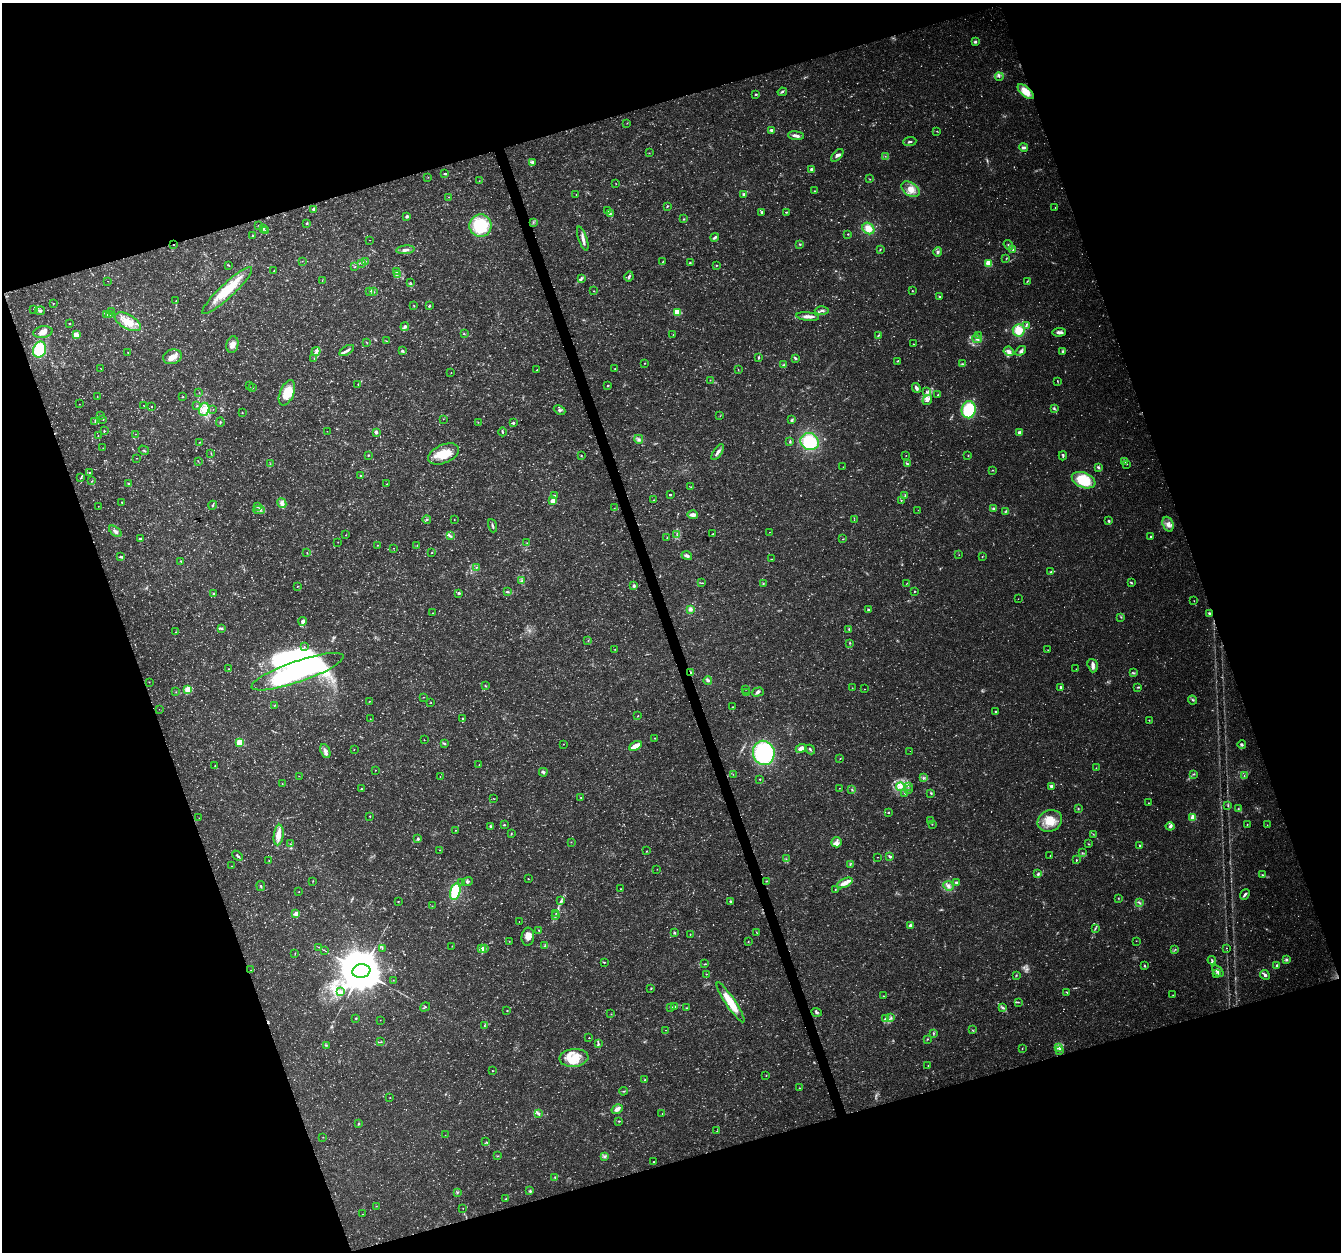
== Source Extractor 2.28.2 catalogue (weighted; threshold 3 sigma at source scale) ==
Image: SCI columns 5-5360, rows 119-5116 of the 5362 x 5182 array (HDU 1 of 3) = the unmasked area's bounding box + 8 px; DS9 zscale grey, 4 x 4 block average (1 PNG px = mean of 4 x 4 image px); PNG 1343 x 1254 px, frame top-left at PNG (2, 3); each listed source drawn as its Kron ellipse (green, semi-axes under 4 px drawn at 4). Shown black and unused: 38% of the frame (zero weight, under 3 of 4 exposures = <1% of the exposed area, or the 3 px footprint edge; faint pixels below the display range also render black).
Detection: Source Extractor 2.28.2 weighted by HDU 2 'WHT'. Background 0.0314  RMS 0.0037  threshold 0.0167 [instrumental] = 3 sigma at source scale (4.5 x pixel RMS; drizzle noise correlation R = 1.50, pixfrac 1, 0.0396/0.0396 arcsec/px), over >= 5 px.
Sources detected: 1000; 136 too faint to see at this stretch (4 x 4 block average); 1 inside a brighter object's white glare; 11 cosmic-ray / hot-pixel residue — neither listed nor drawn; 12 coinciding with a brighter row at this scale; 38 inside a brighter listed object's ellipse — not listed separately; of the other 802, all 500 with FLUX_AUTO >= 0.643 (the completeness limit of this list) listed and drawn (302 fainter detections not listed), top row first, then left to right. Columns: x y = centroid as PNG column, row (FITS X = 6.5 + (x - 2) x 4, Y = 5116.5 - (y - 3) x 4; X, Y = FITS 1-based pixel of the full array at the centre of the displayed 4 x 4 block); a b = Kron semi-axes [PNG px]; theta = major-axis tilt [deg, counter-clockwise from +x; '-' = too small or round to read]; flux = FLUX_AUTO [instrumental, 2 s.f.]
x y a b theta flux
975 42 3 3 - 4.3
999 77 4 2 - 3.1
782 92 4 2 - 2.9
1026 92 10 5 -43 35
756 95 3 2 - 2
627 123 2 2 - 0.77
771 130 3 2 - 7.7
937 131 2 2 - 0.81
796 136 8 3 -6 10
910 142 6 2 5 3.5
1023 147 4 2 - 6.6
649 153 2 2 - 0.82
837 155 8 3 47 6.4
885 156 2 2 - 0.74
533 163 3 3 - 8.4
811 169 4 3 - 4
445 174 3 2 - 2.7
428 177 2 2 - 0.64
870 179 3 2 - 1.1
479 181 2 2 - 0.76
616 184 2 2 - 0.78
910 189 10 6 -37 23
814 191 2 2 - 1.2
576 195 2 2 - 0.79
744 195 2 2 - 27
449 197 2 2 - 1.5
667 206 2 2 - 2.8
1055 207 2 2 - 0.83
313 209 3 3 - 3
608 211 2 2 - 0.78
761 212 3 2 - 3
786 212 3 2 - 1.9
610 213 2 2 - 1.5
407 216 3 3 - 4.8
684 219 2 2 - 1.6
533 222 2 2 - 1.1
307 223 2 2 - 2.5
259 225 2 2 - 1.4
480 226 11 11 - 140
868 228 6 5 - 24
263 229 2 2 - 2.6
265 230 2 2 - 0.68
848 234 2 2 - 1.5
253 236 2 2 - 1.8
715 237 4 2 - 5.6
583 239 12 3 -72 11
370 240 2 2 - 0.73
800 244 2 2 - 2.4
173 245 2 2 - 1.2
1008 245 5 2 - 3.2
880 249 3 2 - 1.7
405 250 9 3 4 7.9
1013 250 2 2 - 1.1
938 252 5 3 - 5.7
1006 259 2 2 - 0.95
302 261 2 2 - 0.68
365 261 3 2 - 1.6
663 261 3 2 - 1.5
362 263 2 2 - 1
690 263 2 2 - 1.1
988 263 2 2 - 120
229 265 3 2 - 1.4
716 265 2 2 - 1.5
355 267 2 2 - 0.97
274 271 3 2 - 1.1
397 272 3 2 - 1.8
397 274 4 2 - 2.5
629 276 5 2 - 4.5
581 278 3 2 - 2.7
322 280 2 2 - 0.77
108 281 2 2 - 1.7
410 282 2 2 - 0.92
1027 282 2 2 - 1.1
227 291 33 7 43 76
370 291 2 2 - 0.86
594 291 2 2 - 0.82
912 291 2 2 - 1.2
373 292 2 2 - 0.91
940 297 3 2 - 2.3
176 301 3 2 - 1.9
53 303 2 2 - 1.2
414 306 2 2 - 1.3
429 306 3 2 - 2.8
34 309 2 2 - 0.71
40 311 5 2 - 3.8
822 311 7 2 1 5.5
112 312 2 2 - 0.84
677 312 3 3 - 69
107 315 3 2 - 6
110 315 3 2 - 2.3
808 316 11 3 -6 13
128 322 14 7 -29 40
70 324 2 2 - 2.8
1026 325 3 3 - 3.7
405 327 4 3 - 4.9
1019 330 6 6 - 39
43 332 10 5 10 19
1059 332 7 3 3 8.8
464 333 2 2 - 0.84
76 334 4 4 - 18
673 335 2 2 - 0.77
878 335 3 2 - 2.2
978 336 2 2 - 1.1
977 339 5 2 - 4.3
386 341 3 2 - 1.2
366 342 2 2 - 0.94
913 344 2 2 - 1.1
232 345 8 6 76 14
39 350 8 6 67 96
347 350 8 2 31 7.9
316 351 4 2 - 4.4
402 351 3 3 - 3.5
1009 351 5 4 - 8.4
1021 351 6 3 35 5.2
1063 351 3 2 - 4.9
128 352 2 2 - 0.74
172 357 9 7 19 20
758 357 4 2 - 2.2
314 358 2 2 - 0.7
795 358 3 2 - 4.3
897 361 3 2 - 1.7
645 363 2 2 - 1.1
962 364 4 3 - 3.6
784 365 4 2 - 2.7
101 369 2 2 - 0.64
615 369 3 2 - 0.91
537 370 4 2 - 1.4
738 370 2 2 - 0.77
451 372 2 2 - 0.68
710 380 2 2 - 0.73
1057 381 4 2 - 1.5
358 384 3 2 - 1.5
249 385 2 2 - 0.72
608 385 2 2 - 1.7
252 388 3 2 - 1.7
916 388 5 2 - 9.4
199 392 3 2 - 0.65
927 392 4 2 - 2.2
287 393 13 7 66 50
938 395 2 2 - 1.9
97 396 2 2 - 0.77
183 397 2 2 - 1
927 400 5 4 - 8.3
79 404 2 2 - 0.71
143 405 2 2 - 0.93
197 406 2 2 - 1.5
152 407 2 2 - 1.3
204 409 7 5 73 23
213 409 2 2 - 0.82
1054 409 3 2 - 2
560 410 6 3 -24 4.7
969 410 8 7 - 140
242 413 2 2 - 1.7
101 415 2 2 - 0.77
720 416 2 2 - 0.82
103 419 2 2 - 2.3
443 419 2 2 - 0.65
792 419 3 2 - 2.6
95 422 3 2 - 2
220 422 5 2 - 2.4
478 422 2 2 - 0.8
513 423 3 3 - 3.7
104 431 2 2 - 2
327 431 2 2 - 0.78
376 432 3 2 - 5.1
502 432 4 2 - 2.4
1020 433 2 2 - 46
135 434 2 2 - 0.82
98 436 2 2 - 0.98
639 439 4 3 - 5.4
199 442 2 2 - 0.69
790 442 2 2 - 3.1
810 442 9 8 - 110
103 448 2 2 - 0.66
144 450 5 2 - 2.5
718 452 9 3 56 10
211 453 2 2 - 1.2
443 454 16 9 24 53
368 455 2 2 - 1.9
581 455 2 2 - 2.1
906 455 2 2 - 0.73
968 455 2 2 - 1.1
1063 456 4 2 - 3
136 458 2 2 - 0.66
198 461 2 2 - 1
1125 461 3 2 - 2.7
270 464 2 2 - 0.82
907 464 3 2 - 2.9
1127 464 2 2 - 1.1
843 467 2 2 - 0.77
1098 467 4 3 - 4.1
992 470 2 2 - 0.91
90 473 2 2 - 4.1
361 475 3 2 - 2
81 477 3 2 - 1.8
1084 480 12 7 -21 81
92 481 2 2 - 0.97
129 484 4 2 - 2.5
387 484 2 2 - 0.76
691 487 2 2 - 0.9
555 495 2 2 - 1.2
670 495 2 2 - 4.9
905 496 2 2 - 1.3
654 500 2 2 - 1
901 500 2 2 - 1.3
553 501 2 2 - 67
122 502 3 2 - 2.1
282 503 5 4 - 8
213 505 4 2 - 2.9
98 506 2 2 - 0.86
257 507 2 2 - 1.1
614 508 2 2 - 0.76
993 509 3 3 - 4.8
259 510 6 2 -1 4.1
918 510 2 2 - 0.77
1006 511 4 2 - 3
693 515 5 3 - 11
427 520 4 2 - 2.8
454 520 2 2 - 0.82
854 520 2 2 - 0.68
1109 521 3 2 - 3.3
1168 524 8 5 -69 12
492 526 7 2 -71 4.5
115 531 7 4 -39 7.9
769 532 2 2 - 0.71
713 534 2 2 - 1.2
346 535 2 2 - 1.5
677 535 3 2 - 1.8
451 536 2 2 - 2.3
667 537 2 2 - 1
1151 537 2 2 - 7.1
140 539 3 2 - 3.6
843 539 2 2 - 1.3
338 542 2 2 - 0.66
527 543 2 2 - 1.4
378 545 2 2 - 1
417 545 2 2 - 0.67
394 548 2 2 - 0.66
432 552 2 2 - 1.3
307 553 2 2 - 0.85
959 555 2 2 - 0.86
120 556 4 4 - 3.2
687 556 5 3 - 6.7
982 557 2 2 - 1.3
771 559 3 2 - 0.98
181 561 3 2 - 1.3
476 567 2 2 - 0.79
1051 572 2 2 - 2.6
521 581 3 2 - 2.4
702 583 4 2 - 1.9
1131 583 4 2 - 2.8
763 584 2 2 - 1.6
906 584 2 2 - 0.66
297 586 2 2 - 1.1
634 586 3 2 - 5.2
914 591 2 2 - 1.4
507 592 3 2 - 2.7
213 593 2 2 - 9
459 593 3 2 - 3.2
1018 599 2 2 - 0.73
1194 601 2 2 - 0.98
690 609 4 3 - 7.5
868 610 2 2 - 3.2
432 613 2 2 - 0.67
1210 613 3 2 - 4.8
1121 617 3 2 - 1.8
302 621 4 4 - 7.3
222 629 3 2 - 2.6
849 629 3 2 - 2
176 632 2 2 - 0.88
588 640 2 2 - 1.1
850 643 3 2 - 1.8
304 647 2 2 - 0.71
615 649 2 2 - 0.84
1048 650 2 2 - 0.67
1093 666 7 5 -74 8.8
228 669 2 2 - 0.73
1076 669 2 2 - 0.77
297 672 48 10 19 530
691 673 4 2 - 2.9
1134 673 3 2 - 2.3
708 680 4 3 - 4.7
149 682 2 2 - 0.72
485 686 3 2 - 1.8
1061 687 3 2 - 3.9
1138 687 4 2 - 1.7
852 688 3 2 - 0.87
188 689 3 3 - 29
746 689 2 2 - 0.73
865 689 2 2 - 0.67
176 692 2 2 - 1
758 692 6 3 17 6.2
746 693 3 2 - 1.3
423 697 2 2 - 0.74
1193 700 5 2 - 2.8
369 701 2 2 - 0.97
431 702 2 2 - 1
274 705 2 2 - 0.75
733 707 2 2 - 1.4
159 709 2 2 - 0.66
996 711 2 2 - 1.5
638 716 2 2 - 1.2
370 719 2 2 - 0.9
463 719 3 2 - 1.7
1149 720 2 2 - 1.2
655 738 2 2 - 1.2
424 740 2 2 - 1.4
240 742 2 2 - 140
444 744 4 2 - 2.7
563 744 2 2 - 0.74
1242 745 4 3 - 3.2
635 746 7 2 28 34
801 748 6 3 22 13
354 749 2 2 - 0.9
810 749 5 2 - 2.7
325 751 7 5 -66 11
910 751 2 2 - 0.98
764 753 12 10 -78 200
840 758 2 2 - 1
479 765 2 2 - 0.97
215 766 2 2 - 0.91
1096 768 2 2 - 0.93
375 770 2 2 - 0.81
543 772 4 3 - 5
733 774 2 2 - 0.68
1193 774 3 2 - 2.2
1244 775 2 2 - 0.7
299 776 2 2 - 0.67
440 777 2 2 - 0.98
923 778 2 2 - 1.4
760 779 2 2 - 1.6
282 783 2 2 - 0.73
908 786 3 2 - 1.6
1051 786 3 3 - 6.5
900 787 4 4 - 9.1
839 788 2 2 - 0.82
361 789 2 2 - 2
852 790 2 2 - 1.3
908 790 2 2 - 1.2
905 793 2 2 - 1.4
931 793 3 2 - 2.2
581 797 2 2 - 1.2
494 799 3 2 - 1.1
1148 803 2 2 - 0.75
1228 805 2 2 - 1.5
1078 808 2 2 - 1.4
1238 809 2 2 - 1.3
888 812 2 2 - 5.6
370 816 2 2 - 1.4
1193 817 2 2 - 77
199 818 2 2 - 0.81
931 821 3 3 - 3
1050 821 13 10 25 43
932 824 2 2 - 1.1
1247 824 2 2 - 0.84
504 825 3 2 - 2
1267 825 2 2 - 0.84
491 826 3 2 - 3.7
1170 826 4 3 - 4.6
456 830 2 2 - 1.2
511 834 4 2 - 1.7
1093 834 2 2 - 1.2
279 835 10 5 82 24
418 839 2 2 - 15
571 842 2 2 - 0.85
837 842 5 5 - 9.4
290 844 2 2 - 1.4
1088 844 2 2 - 1.2
1139 845 3 2 - 2.2
440 850 2 2 - 1
646 851 2 2 - 1.1
1082 853 2 2 - 1.3
238 856 6 2 -45 4.1
1050 856 2 2 - 1.4
877 857 2 2 - 0.77
890 857 4 3 - 4.1
786 859 2 2 - 0.74
269 860 2 2 - 0.65
1076 860 3 2 - 1.8
850 864 4 2 - 2.4
232 866 2 2 - 0.71
657 869 2 2 - 0.75
1038 874 3 2 - 4.3
1262 875 2 2 - 1.6
528 879 2 2 - 1.1
313 881 2 2 - 1
467 881 5 3 - 4.9
766 881 2 2 - 1.6
461 883 3 2 - 1.7
845 883 8 4 25 16
956 883 4 2 - 3.5
261 886 5 2 - 2.7
948 886 5 4 - 8.7
621 889 2 2 - 0.67
835 890 2 2 - 1.1
299 891 2 2 - 0.85
455 891 8 5 76 100
1245 895 5 2 - 7.2
1118 898 3 2 - 1.2
561 901 4 3 - 3.8
730 901 2 2 - 7
398 902 2 2 - 1.1
1139 902 3 2 - 1.7
432 906 2 2 - 0.67
556 913 2 2 - 0.95
296 914 2 2 - 49
556 916 2 2 - 1.3
519 921 2 2 - 0.8
910 926 3 3 - 7.9
1095 928 3 2 - 2.3
539 930 3 2 - 1.7
675 932 3 2 - 2.8
756 932 2 2 - 0.88
690 934 2 2 - 1.1
528 937 9 6 85 16
509 941 2 2 - 0.99
1136 941 2 2 - 0.69
748 942 2 2 - 0.91
452 946 2 2 - 1.1
545 946 3 2 - 1.9
319 947 2 2 - 0.74
382 948 3 2 - 1.3
485 948 3 2 - 2.6
1227 948 2 2 - 0.69
482 949 3 2 - 17
1175 949 2 2 - 1.5
324 950 2 2 - 0.9
295 954 2 2 - 0.99
1212 960 4 2 - 2.7
1286 960 4 3 - 3.9
604 962 3 2 - 1.6
705 964 3 2 - 1.9
1277 965 3 3 - 3.6
1145 966 3 2 - 2
251 970 2 2 - 0.7
361 971 9 7 8 15000
1218 971 7 3 -41 7.5
706 974 2 2 - 0.9
1216 974 4 2 - 3.3
1016 975 3 2 - 1.7
1265 975 5 2 - 8.1
393 980 2 2 - 0.85
651 988 2 2 - 1.8
340 992 2 2 - 1.1
1066 992 4 2 - 2.1
1173 995 2 2 - 0.87
883 996 2 2 - 1.4
730 1002 24 5 -56 63
1018 1002 2 2 - 0.81
675 1006 4 3 - 3.1
425 1007 5 2 - 2
671 1007 2 2 - 1.6
1003 1007 4 3 - 4.2
686 1008 3 2 - 1.4
507 1011 2 2 - 1.9
816 1012 5 3 - 4.1
611 1014 2 2 - 0.73
356 1018 2 2 - 2.1
891 1018 2 2 - 1.9
885 1019 3 2 - 2.8
380 1020 2 2 - 0.96
484 1025 3 2 - 1.3
666 1030 2 2 - 0.75
972 1030 2 2 - 1.3
933 1033 2 2 - 2.1
589 1038 2 2 - 2.4
927 1039 3 2 - 1.3
381 1042 4 2 - 1.9
598 1044 4 2 - 2.9
326 1045 3 2 - 1.9
1058 1047 3 2 - 4.7
1022 1049 2 2 - 0.87
1060 1051 4 3 - 5.9
574 1058 14 9 6 41
928 1066 2 2 - 1.1
492 1071 2 2 - 1.2
766 1075 2 2 - 0.99
645 1080 2 2 - 1.7
799 1088 2 2 - 0.87
623 1091 4 2 - 2.3
390 1098 2 2 - 0.94
617 1109 6 3 30 15
538 1113 3 2 - 5.9
662 1114 2 2 - 0.88
619 1121 4 2 - 2.2
359 1124 4 2 - 2.2
716 1131 2 2 - 0.68
445 1135 2 2 - 0.83
323 1137 2 2 - 0.72
486 1142 2 2 - 1.3
498 1156 2 2 - 1.2
605 1156 4 3 - 3.7
653 1162 2 2 - 1.1
555 1177 2 2 - 2.2
530 1191 3 2 - 2
457 1192 3 2 - 1.7
505 1199 2 2 - 1.4
376 1206 2 2 - 0.88
463 1208 2 2 - 0.67
362 1214 2 2 - 0.87
Overlapping masked pixels (flux is a lower limit): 3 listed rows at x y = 1026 92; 173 245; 691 673
Diffuse or blended objects may show on this block-average render without a row.